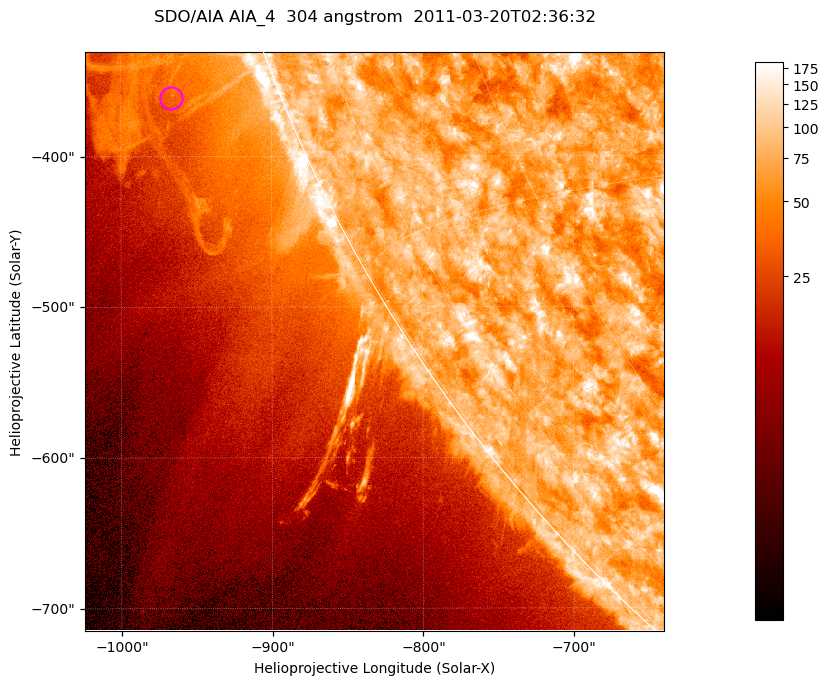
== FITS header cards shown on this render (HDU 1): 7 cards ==
TELESCOP= 'SDO/AIA '           / For AIA: SDO/AIA
INSTRUME= 'AIA_4   '           / For AIA: AIA_ATA1, AIA_ATA2, AIA_ATA3 or AIA_AT
WAVELNTH=                  304 / [angstrom] Wavelength
WAVEUNIT= 'angstrom'           / Wavelength unit: angstrom
DATE-OBS= '2011-03-20T02:36:32.123' / [ISO] Date when observation started; ISO 8
CTYPE1  = 'HPLN-TAN'           / CTYPE1; Typically HPLN
CTYPE2  = 'HPLT-TAN'           / CTYPE2; Typically HPLT

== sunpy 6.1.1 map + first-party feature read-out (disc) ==
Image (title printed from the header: SDO/AIA AIA_4  304 angstrom  2011-03-20T02:36:32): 640 x 640 px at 0.6 arcsec/px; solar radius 964 arcsec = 1606 px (partial field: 2.1% of the solar disc is inside the frame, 41% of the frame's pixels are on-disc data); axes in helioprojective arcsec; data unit not stated in the header (colour bar unlabelled)
Orientation: roll -0.132 deg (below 1 deg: not rotated)
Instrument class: DISC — disc imager (sunpy class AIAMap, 304 A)
Bright regions (active regions / flare kernels): reference = the on-disc median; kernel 5 px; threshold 5 sigma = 110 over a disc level ~74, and >= 1.15x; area >= 409 px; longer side >= 8 px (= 4.8 arcsec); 0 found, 0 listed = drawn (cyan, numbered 1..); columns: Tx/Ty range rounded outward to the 2 arcsec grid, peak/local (2 s.f.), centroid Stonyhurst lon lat
Off-limb structures (1.02-1.3 R_sun): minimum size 204 px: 6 found; the strongest spans PA ~110..115 deg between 1.02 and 1.13 R_sun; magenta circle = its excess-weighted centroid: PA ~110 deg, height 1.07 R_sun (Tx ~-966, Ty ~-362 arcsec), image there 1.5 x the reference